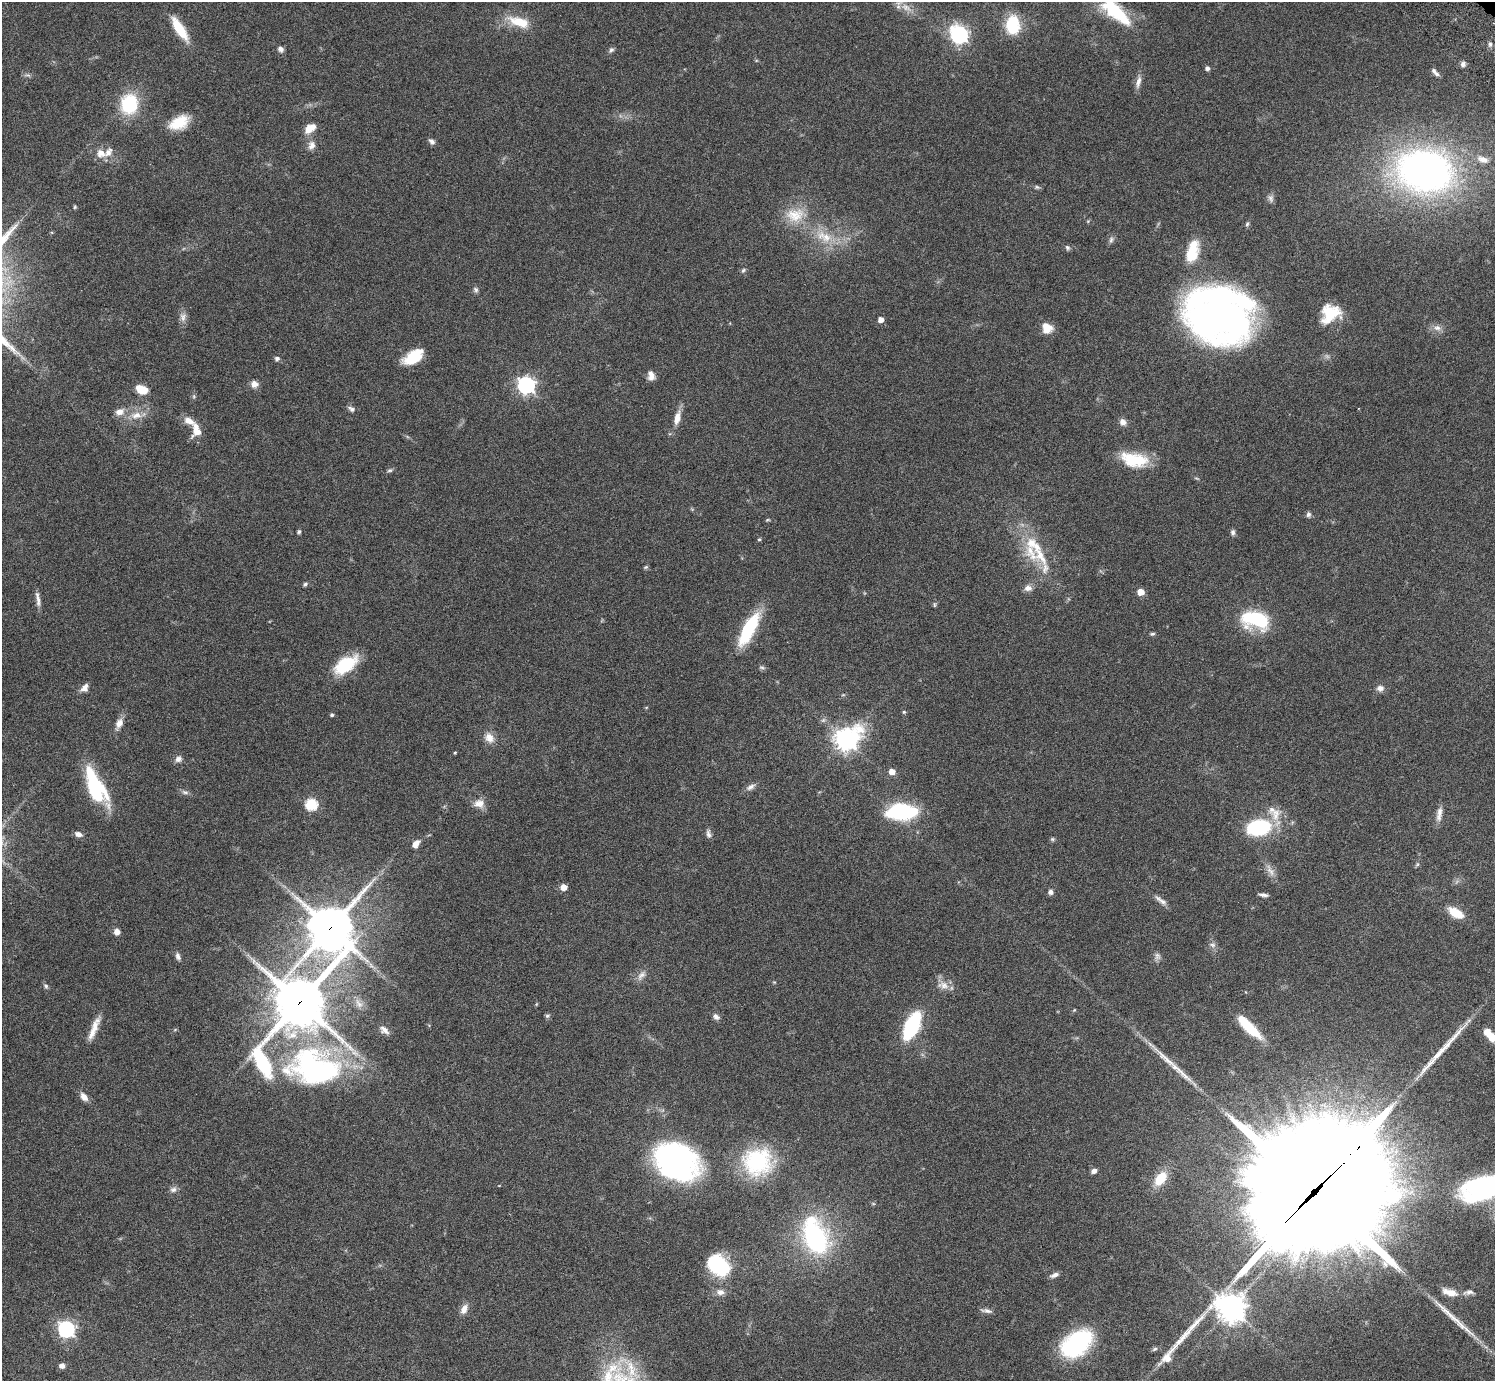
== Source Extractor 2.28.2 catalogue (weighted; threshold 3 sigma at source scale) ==
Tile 7 of 4 x 4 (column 3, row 2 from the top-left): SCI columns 3032-4524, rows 3106-4484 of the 6059 x 6069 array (HDU 1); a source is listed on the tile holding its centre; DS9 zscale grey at full resolution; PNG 1497 x 1383 px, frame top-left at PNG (2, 2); no overlay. Shown black and unused: <1% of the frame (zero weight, under 3 of 6 exposures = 3% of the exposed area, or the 3 px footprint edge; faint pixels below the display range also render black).
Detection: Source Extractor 2.28.2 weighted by HDU 2 'WHT'; one run over the whole footprint, this tile lists its part. Background 0.0836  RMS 0.0047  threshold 0.0192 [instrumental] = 3 sigma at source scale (4.09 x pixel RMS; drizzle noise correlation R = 1.36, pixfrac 0.8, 0.05/0.05 arcsec/px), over >= 5 px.
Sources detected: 157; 2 too faint to see at this stretch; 2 inside a brighter object's white glare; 3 long thin detections or spike segments (spike, bleed or trail) — not listed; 8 inside a brighter listed object's ellipse — not listed separately; the other 142 listed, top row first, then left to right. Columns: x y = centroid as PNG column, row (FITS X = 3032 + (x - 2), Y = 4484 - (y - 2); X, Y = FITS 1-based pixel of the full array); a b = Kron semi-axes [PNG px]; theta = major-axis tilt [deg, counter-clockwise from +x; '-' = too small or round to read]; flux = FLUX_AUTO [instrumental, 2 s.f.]
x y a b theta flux
906 7 16 9 -30 4.1
1116 12 42 15 -41 23
519 22 28 12 -17 11
1013 25 20 14 -89 17
180 29 29 9 -58 12
959 35 8 7 - 140
1490 44 7 5 -88 1.1
281 49 7 6 - 1.6
611 50 8 6 52 1
1463 64 7 6 - 1.6
1207 68 5 5 - 1.2
1437 74 9 6 -36 1.3
28 75 9 3 -13 0.92
1138 82 17 6 76 2.5
129 104 20 17 79 24
179 123 22 13 28 12
309 129 13 10 34 4.1
432 141 9 6 -38 1.4
311 145 12 9 69 2.8
101 153 12 11 - 4
1483 159 18 10 -19 5
1425 171 54 41 -9 210
1037 187 7 5 -21 0.79
1271 198 10 7 -77 1.5
75 207 5 4 - 0.53
795 215 28 20 9 12
1247 224 6 5 - 0.69
824 236 27 14 -25 12
1111 240 9 6 88 1.2
1067 247 7 5 -46 0.94
1193 251 30 15 76 13
743 270 7 5 49 0.8
476 290 8 6 -58 1.1
1330 314 21 17 39 13
1218 315 52 42 -10 290
183 317 13 8 88 2.3
881 320 4 4 - 2.9
1047 328 12 11 - 5.1
1437 328 11 8 -13 2.4
413 357 22 11 32 12
277 358 6 5 - 1.1
651 375 10 7 -83 2.8
254 384 9 8 - 2.6
526 385 7 7 - 150
141 390 11 7 -24 9.3
194 396 6 4 73 0.64
351 409 10 6 -33 1.3
119 412 12 8 15 3.2
136 415 17 10 14 5.3
677 418 21 8 76 4.3
189 421 16 8 -31 4.1
1123 422 8 7 - 2.4
198 432 14 8 33 3.7
1135 460 30 15 -11 18
390 470 7 5 15 0.79
1197 478 8 2 -21 0.52
1308 514 6 6 - 1.2
767 520 6 4 11 0.49
299 532 5 5 - 0.73
1233 532 7 6 - 1.1
759 539 4 4 - 0.54
1031 553 39 17 -63 17
646 567 6 5 - 0.6
305 584 6 4 30 0.91
1028 588 10 8 -4 2.3
1141 592 5 5 - 6.1
38 599 21 5 -82 2.4
934 605 8 4 90 0.62
1255 620 32 19 -13 25
749 629 37 12 62 27
1152 634 7 5 13 0.73
345 665 30 15 35 18
85 688 11 8 57 2.3
1380 688 10 8 3 2
904 712 5 4 - 0.55
332 715 5 4 - 0.62
119 723 15 8 65 3.3
489 738 13 10 -55 4.1
846 739 9 8 - 340
455 753 3 3 - 0.44
178 759 9 8 - 1.9
892 772 5 5 - 4.2
95 786 38 16 -66 34
751 787 14 7 30 2
185 792 10 5 -18 1.3
479 803 15 11 0 3.8
311 804 6 6 - 41
902 812 28 14 1 41
1276 814 20 15 70 6.6
1439 814 21 7 81 3.1
1258 827 16 11 9 50
78 834 8 5 -18 2.1
708 834 12 6 -83 1.5
1052 839 6 5 - 0.67
416 844 10 7 52 2.9
1417 864 6 5 - 0.67
1270 870 20 7 -63 3.2
563 887 5 5 - 5.1
1050 892 6 6 - 1.4
1263 895 11 4 -5 1.3
1161 900 19 6 -36 2.4
1456 913 17 9 -30 8.6
330 928 16 15 - 1500
117 932 6 5 - 2.9
1212 945 10 6 -17 1.4
178 956 10 6 -71 1.5
641 975 16 8 50 2.6
774 982 4 4 - 0.39
943 985 17 11 -14 3.9
46 986 7 6 - 0.9
300 1002 31 16 59 2300
359 1004 15 7 -53 2.5
1074 1010 5 3 - 0.39
547 1016 7 5 26 0.78
716 1017 9 6 -38 1.7
912 1026 19 9 65 56
1248 1027 31 9 -45 16
94 1028 30 7 68 5.5
384 1030 13 7 -39 2.3
1491 1036 16 7 -48 8.8
315 1068 66 42 -12 100
84 1097 11 7 -52 2.9
671 1159 39 30 -35 100
757 1162 35 34 - 37
1094 1171 7 5 19 1.8
1160 1178 17 10 51 10
1482 1188 40 22 14 77
173 1189 9 7 16 1.6
1314 1193 81 34 45 27000
815 1237 28 17 -70 78
718 1265 22 17 -39 30
1054 1275 11 5 22 1.7
720 1292 11 9 -8 2.3
1450 1292 20 8 -17 5.1
1469 1292 17 7 8 2.1
1230 1308 27 10 35 580
464 1309 14 8 63 3
987 1311 16 5 -8 1.7
66 1329 7 7 - 130
1077 1343 27 17 38 60
1155 1349 8 5 27 0.82
62 1366 6 5 - 2.1
Overlapping masked pixels (flux is a lower limit): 3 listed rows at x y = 330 928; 300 1002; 1314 1193
Isophote crosses this tile's border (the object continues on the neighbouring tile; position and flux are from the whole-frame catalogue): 3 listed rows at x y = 1116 12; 1491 1036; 1482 1188